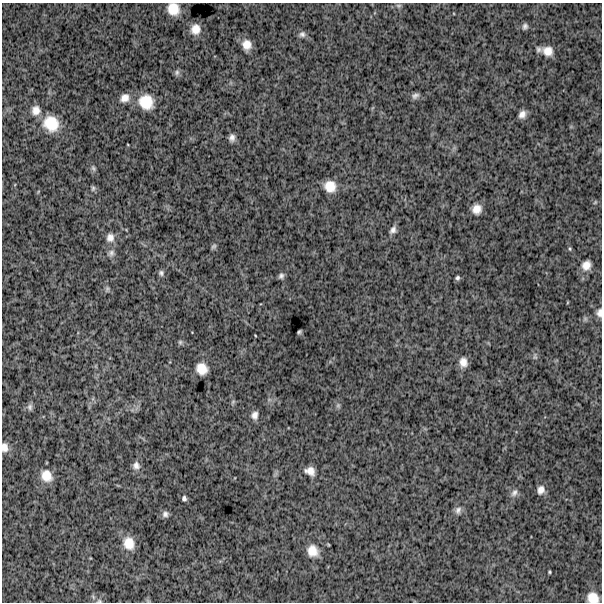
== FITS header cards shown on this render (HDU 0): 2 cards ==
NAXIS1  =                  600
NAXIS2  =                  600

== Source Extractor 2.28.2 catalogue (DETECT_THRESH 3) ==
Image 600 x 600 px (HDU 0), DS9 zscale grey, 1 PNG px = 1 image px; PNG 604 x 604 px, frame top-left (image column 1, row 600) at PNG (2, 3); no overlay
Background 1290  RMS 250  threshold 765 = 3 sigma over >= 5 px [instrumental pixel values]
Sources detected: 52; all 52 listed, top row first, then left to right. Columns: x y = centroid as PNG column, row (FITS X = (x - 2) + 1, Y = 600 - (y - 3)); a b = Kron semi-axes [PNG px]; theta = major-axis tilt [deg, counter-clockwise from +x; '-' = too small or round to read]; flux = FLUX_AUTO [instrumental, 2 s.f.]
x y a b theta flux
398 5 9 4 0 31000
173 9 11 10 - 270000
525 26 7 6 - 48000
195 29 9 8 - 160000
302 34 8 8 - 55000
247 45 9 8 - 160000
548 51 12 10 -19 190000
177 72 8 7 - 40000
415 96 9 6 26 56000
125 98 12 10 36 130000
146 102 16 15 - 410000
36 110 13 11 83 160000
522 114 8 6 61 99000
51 123 19 17 -48 470000
232 138 8 6 89 76000
93 168 8 6 -69 38000
330 186 13 12 - 260000
93 188 7 5 75 34000
595 202 5 4 - 18000
477 209 10 10 - 160000
393 230 10 7 58 72000
110 238 12 11 - 120000
214 246 7 5 56 36000
111 253 10 8 34 70000
586 265 10 9 - 140000
161 273 7 6 - 44000
281 276 7 6 - 51000
457 278 5 5 - 37000
107 289 8 5 89 35000
599 313 10 6 86 79000
299 332 4 3 - 25000
180 342 7 5 89 32000
535 357 10 5 -87 42000
463 362 11 9 -84 140000
202 369 10 9 - 230000
338 405 7 6 - 35000
30 407 9 7 -84 48000
254 415 8 7 - 84000
4 447 11 8 -82 110000
136 466 9 9 - 89000
310 471 11 8 -22 130000
46 476 13 11 -57 240000
541 490 9 7 73 100000
514 493 12 8 56 78000
184 498 6 5 - 45000
458 510 11 8 71 77000
165 514 8 7 - 62000
129 543 14 11 -72 260000
313 551 14 12 -60 230000
549 572 3 3 - 18000
593 598 11 10 - 220000
99 601 7 5 0 34000
At the frame edge (FLAGS 8, measured only in part): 5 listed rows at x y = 173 9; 599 313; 4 447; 593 598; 99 601